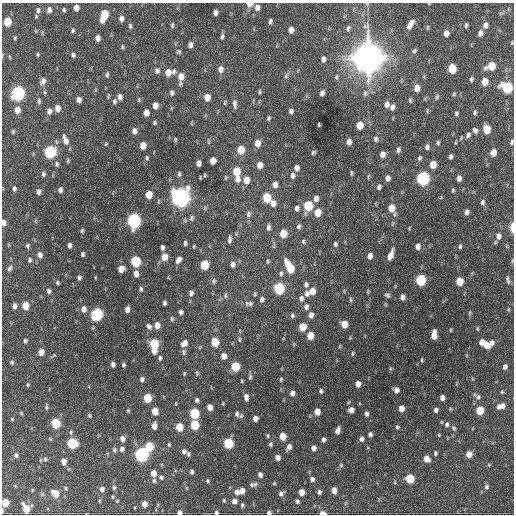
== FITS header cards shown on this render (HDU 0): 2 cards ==
NAXIS1  =                  512 / Axis length
NAXIS2  =                  512 / Axis length

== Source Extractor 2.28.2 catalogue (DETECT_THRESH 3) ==
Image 512 x 512 px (HDU 0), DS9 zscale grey, 1 PNG px = 1 image px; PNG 516 x 516 px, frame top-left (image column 1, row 512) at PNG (2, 3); no overlay
Background 1370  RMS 34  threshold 102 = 3 sigma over >= 5 px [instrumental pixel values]
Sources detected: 361; all 361 listed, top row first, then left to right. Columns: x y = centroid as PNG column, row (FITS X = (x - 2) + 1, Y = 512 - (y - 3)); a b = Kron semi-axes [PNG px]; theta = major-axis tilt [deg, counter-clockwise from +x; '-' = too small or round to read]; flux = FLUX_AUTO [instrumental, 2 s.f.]
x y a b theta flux
250 4 5 4 - 1.7e+04
76 7 5 4 - 1.6e+04
257 7 7 6 - 1.1e+04
38 10 9 6 -89 8.9e+03
49 10 7 5 87 9.4e+03
64 10 5 4 - 3.4e+03
215 12 5 4 - 9.6e+03
105 14 7 5 78 6.3e+04
121 18 6 5 - 1.1e+04
102 20 5 4 - 1.3e+04
270 21 5 3 - 5.5e+03
7 22 6 5 - 6.4e+04
410 24 9 4 59 1.7e+04
172 25 6 4 84 3.8e+03
466 25 4 3 - 3.9e+03
485 25 7 6 - 1.2e+04
130 26 7 4 -84 4.6e+03
348 28 8 6 69 5.5e+03
427 28 6 4 83 2.8e+03
73 30 5 3 - 3.9e+03
291 30 6 5 - 1.4e+04
42 33 6 3 -72 2.3e+03
446 33 5 4 - 1.3e+04
480 33 6 5 - 1.2e+04
222 36 7 4 79 5.3e+03
15 38 5 4 - 2.7e+03
98 38 5 4 - 1.1e+04
512 43 5 4 - 2.2e+03
190 45 5 4 - 9.0e+03
122 47 7 3 -90 3.0e+03
414 51 6 5 - 4.2e+03
178 52 6 5 - 4.0e+03
38 54 5 4 - 3.0e+03
73 55 5 4 - 5.0e+03
9 57 5 3 - 2.2e+03
368 57 12 11 - 3.9e+06
323 59 6 5 - 8.2e+03
491 66 8 6 31 5.3e+04
221 69 7 6 - 1.3e+04
452 69 7 5 87 6.4e+04
157 71 7 6 - 8.1e+03
173 71 7 6 - 6.8e+03
168 72 7 6 - 2.2e+04
107 74 6 4 81 4.5e+03
286 76 7 6 - 5.0e+03
181 77 9 5 85 2.4e+04
336 77 8 4 87 3.8e+03
471 79 5 4 - 4.1e+03
43 81 9 6 59 9.9e+03
485 82 6 5 - 3.0e+04
507 87 7 6 - 1.8e+05
417 88 6 5 - 2.0e+04
44 92 5 3 - 2.6e+03
259 92 5 4 - 3.2e+03
18 93 7 6 - 5.2e+05
172 93 6 4 89 5.7e+03
322 93 5 4 - 6.9e+03
353 93 3 3 - 2.4e+03
365 93 9 7 78 8.3e+03
454 94 6 4 69 2.9e+03
120 97 6 4 89 9.2e+03
207 97 6 5 - 2.4e+04
437 97 8 4 66 3.4e+03
79 100 5 4 - 1.3e+04
139 100 6 3 82 2.4e+03
410 100 5 4 - 3.3e+03
39 101 7 4 90 4.4e+03
114 101 7 5 80 5.1e+03
225 102 7 4 77 2.8e+03
235 104 11 5 -85 9.0e+03
387 104 6 5 - 9.6e+03
155 105 6 5 - 1.8e+04
392 107 7 5 76 9.2e+03
57 108 6 5 - 1.8e+04
17 110 7 5 -85 2.3e+04
49 111 7 5 -87 1.1e+04
291 111 5 4 - 6.2e+03
427 111 6 4 72 2.4e+03
475 112 5 4 - 4.0e+03
146 113 6 5 - 1.8e+04
456 113 5 4 - 3.8e+03
268 118 5 3 - 3.9e+03
154 123 4 3 - 3.5e+03
319 125 4 2 - 2.1e+03
360 125 6 5 - 3.4e+04
487 129 6 5 - 5.6e+04
475 130 7 5 -56 6.6e+03
134 131 5 4 - 1.0e+04
13 132 6 4 70 3.2e+03
468 135 8 6 72 6.4e+03
175 139 5 3 - 2.7e+03
376 139 7 5 -85 6.2e+03
65 140 10 5 -72 1.7e+04
349 142 6 4 80 1.3e+04
512 142 6 4 69 4.5e+03
257 143 7 5 88 2.0e+04
438 143 5 4 - 4.3e+03
106 144 5 3 - 2.3e+03
143 145 6 5 - 2.7e+04
427 147 6 5 - 6.6e+03
241 150 7 6 - 4.0e+04
398 150 6 4 79 5.6e+03
50 152 7 6 - 2.9e+05
313 152 4 3 - 3.4e+03
493 152 6 5 - 2.7e+04
382 154 6 5 - 1.2e+04
451 156 5 4 - 5.6e+03
147 158 5 4 - 2.9e+03
419 158 6 5 - 4.2e+03
68 161 5 4 - 2.9e+03
213 161 6 5 - 2.1e+04
198 163 5 4 - 1.2e+04
57 164 6 5 - 4.6e+03
259 165 6 5 - 2.0e+04
433 165 6 5 - 3.3e+04
297 168 6 4 84 1.0e+04
236 171 7 6 - 4.7e+04
351 173 8 3 -90 3.1e+03
43 174 6 4 88 4.9e+03
179 174 7 4 89 4.3e+03
204 175 5 2 - 2.1e+03
292 175 7 5 -86 6.9e+03
368 176 8 2 69 2.1e+03
225 178 8 3 -90 2.7e+03
387 178 6 5 - 1.1e+04
423 178 7 6 - 4.3e+05
459 178 5 4 - 1.1e+04
237 179 9 6 78 1.3e+04
246 180 7 5 -90 2.4e+04
275 184 6 5 - 1.3e+04
379 187 6 4 77 6.2e+03
14 188 6 4 89 5.3e+03
60 190 5 4 - 8.2e+03
453 190 6 4 80 3.3e+03
38 192 5 4 - 7.5e+03
149 195 6 5 - 3.7e+04
181 197 8 7 - 1.6e+06
267 198 6 5 - 8.0e+04
316 198 6 5 - 1.1e+04
482 202 7 6 - 5.8e+03
273 203 7 6 - 1.3e+04
308 206 7 5 83 1.1e+05
297 208 6 5 - 6.9e+03
392 208 8 6 -76 3.4e+04
466 212 5 4 - 7.6e+03
318 213 6 5 - 3.4e+04
248 214 9 6 83 6.7e+03
192 218 7 5 81 4.9e+03
134 221 7 6 - 6.0e+05
4 223 6 4 -87 1.2e+04
268 227 7 4 87 7.1e+03
299 227 6 5 - 5.5e+03
512 227 10 4 -90 1.8e+04
82 231 5 3 - 3.4e+03
283 233 6 5 - 4.0e+04
498 236 8 7 - 1.2e+04
229 239 8 4 82 6.3e+03
303 242 6 4 -70 3.7e+03
185 243 4 3 - 5.4e+03
335 244 5 4 - 4.7e+03
27 245 6 5 - 4.5e+03
69 245 5 4 - 7.8e+03
418 246 6 4 89 1.0e+04
460 246 6 4 89 3.6e+03
162 247 5 4 - 7.0e+03
83 254 4 3 - 4.9e+03
40 255 6 5 - 1.1e+04
390 255 10 4 69 1.9e+04
370 256 5 4 - 1.3e+04
164 257 7 5 88 2.7e+04
30 260 6 5 - 4.3e+03
179 260 7 5 61 1.3e+04
136 261 6 5 - 1.6e+05
268 261 5 3 - 2.7e+03
512 261 5 3 - 2.6e+03
232 264 7 6 - 9.6e+03
287 264 10 4 -74 1.8e+04
204 265 6 5 - 7.9e+04
10 268 8 6 56 6.1e+03
121 269 6 5 - 2.5e+04
290 269 9 6 -68 5.6e+04
281 273 7 5 87 4.8e+03
136 274 6 5 - 1.6e+04
79 277 4 4 - 5.0e+03
421 280 6 5 - 1.9e+05
508 280 12 4 -78 6.5e+03
213 281 8 5 77 4.5e+03
459 281 6 5 - 4.9e+04
57 283 5 4 - 3.4e+03
200 285 3 2 - 2.1e+03
306 285 7 5 -82 6.1e+03
279 288 7 6 - 2.0e+05
141 289 6 5 - 4.2e+03
49 291 6 4 -77 6.1e+03
312 291 6 5 - 2.2e+04
368 292 7 3 90 2.4e+03
191 293 6 5 - 7.4e+03
307 293 8 6 86 9.3e+03
255 294 5 4 - 3.0e+03
225 295 8 4 82 4.3e+03
387 295 6 5 - 4.8e+03
402 297 5 4 - 9.2e+03
262 299 5 4 - 6.4e+03
301 299 7 6 - 8.0e+03
351 299 7 3 -90 3.3e+03
164 303 4 3 - 5.4e+03
249 304 11 6 0 7.9e+03
14 306 6 5 - 9.7e+03
25 306 6 5 - 3.6e+04
306 307 7 6 - 8.2e+03
84 309 7 5 -84 1.4e+04
127 309 5 4 - 1.2e+04
508 309 6 3 -72 2.6e+03
181 312 4 4 - 6.6e+03
470 313 7 3 81 3.2e+03
97 314 7 6 - 3.0e+05
292 315 6 5 - 5.1e+03
311 315 6 5 - 1.3e+04
172 319 6 5 - 3.6e+03
344 324 6 5 - 3.4e+04
157 325 6 5 - 2.1e+04
149 326 7 5 -48 7.2e+03
302 327 6 5 - 4.0e+04
477 329 5 4 - 2.6e+03
451 330 5 2 - 1.9e+03
310 335 6 5 - 3.6e+04
434 335 8 5 87 2.7e+04
239 339 6 4 -84 3.0e+03
25 341 5 4 - 5.0e+03
215 342 6 5 - 5.5e+04
482 342 5 4 - 1.5e+04
154 343 6 5 - 1.1e+05
184 343 7 6 - 1.5e+04
491 343 8 6 68 1.0e+04
486 345 7 5 -64 2.3e+04
340 346 6 3 90 2.3e+03
154 351 6 5 - 1.9e+04
41 352 5 5 - 2.1e+04
184 352 8 6 -82 6.1e+03
352 353 6 3 82 2.5e+03
224 356 6 5 - 1.5e+04
160 358 6 4 84 4.8e+03
422 360 5 2 - 2.4e+03
12 362 6 5 - 4.9e+03
113 364 5 4 - 7.5e+03
123 365 4 4 - 4.2e+03
235 366 6 5 - 8.7e+04
505 367 5 4 - 8.3e+03
184 373 5 3 - 2.4e+03
197 373 5 4 - 2.8e+03
250 377 6 5 - 3.9e+03
142 379 5 4 - 6.9e+03
281 379 5 4 - 2.9e+03
358 384 5 4 - 1.6e+04
28 385 5 4 - 3.0e+03
396 390 5 5 - 1.2e+04
321 391 5 4 - 4.8e+03
502 392 6 4 69 2.9e+03
292 393 5 4 - 1.0e+04
246 397 6 4 -85 9.2e+03
478 397 7 6 - 6.1e+03
147 398 6 5 - 7.4e+04
442 398 5 4 - 1.0e+04
197 400 5 4 - 5.5e+03
349 402 5 3 - 2.2e+03
176 403 5 3 - 1.7e+03
223 404 5 2 - 1.6e+03
502 406 7 6 - 1.3e+04
46 407 7 3 88 3.7e+03
210 407 5 4 - 1.9e+04
499 407 5 4 - 6.2e+03
401 408 5 4 - 1.8e+04
450 409 6 3 72 2.2e+03
351 410 5 5 - 1.2e+04
436 410 4 4 - 7.1e+03
480 410 6 5 - 5.4e+04
128 411 5 4 - 2.8e+03
155 411 6 5 - 3.2e+04
317 412 5 5 - 2.5e+04
21 413 5 4 - 2.7e+03
194 413 6 5 - 1.4e+05
237 414 6 4 -83 5.0e+03
366 414 5 4 - 6.2e+03
89 415 5 4 - 3.1e+03
241 416 7 5 56 4.0e+03
255 418 5 4 - 1.3e+04
12 419 4 3 - 2.1e+03
56 423 6 5 - 1.2e+05
447 424 7 6 - 6.6e+03
195 425 6 5 - 8.7e+04
154 426 6 4 82 1.7e+04
179 427 6 5 - 5.3e+04
397 427 5 4 - 3.5e+03
454 428 7 5 -53 4.0e+03
337 431 6 4 70 1.4e+04
71 432 6 5 - 3.8e+03
370 434 4 4 - 6.0e+03
267 436 4 3 - 2.9e+03
283 436 6 5 - 3.9e+04
122 438 5 5 - 1.4e+04
323 439 5 4 - 7.7e+03
361 439 5 4 - 8.2e+03
72 443 6 6 - 1.5e+05
229 443 6 5 - 1.5e+05
270 444 5 4 - 4.1e+03
169 445 5 4 - 2.7e+03
149 446 6 5 - 8.4e+04
289 447 6 5 - 1.1e+04
313 448 5 5 - 1.1e+04
122 449 5 5 - 7.9e+03
114 450 6 5 - 5.3e+03
184 451 5 5 - 7.8e+03
435 453 5 4 - 3.9e+03
141 454 6 6 - 5.7e+05
188 454 5 4 - 4.6e+03
469 454 5 5 - 2.3e+04
16 455 6 5 - 5.1e+03
277 458 5 4 - 1.1e+04
45 459 5 4 - 3.7e+03
426 459 6 5 - 1.9e+04
64 461 5 4 - 1.7e+04
341 465 6 5 - 2.9e+03
192 472 4 3 - 5.1e+03
153 473 5 4 - 2.1e+04
260 475 5 4 - 9.7e+03
161 477 5 5 - 4.2e+03
410 478 6 5 - 7.7e+04
312 479 4 4 - 8.1e+03
154 481 5 4 - 3.5e+03
207 481 4 3 - 3.0e+03
395 482 6 3 73 2.2e+03
274 483 4 4 - 2.6e+03
255 484 7 5 -23 5.0e+03
251 485 6 6 - 4.5e+03
486 487 6 5 - 5.2e+03
65 488 5 4 - 2.7e+03
114 488 6 4 -88 3.9e+03
102 489 6 5 - 8.2e+03
32 490 4 3 - 2.0e+03
334 490 5 4 - 2.0e+04
242 491 5 5 - 1.6e+04
236 492 6 6 - 1.1e+04
301 492 5 5 - 2.4e+04
319 492 4 4 - 5.8e+03
55 493 6 5 - 4.5e+04
281 493 6 5 - 7.2e+03
112 497 5 3 - 2.2e+03
117 501 3 3 - 1.9e+03
224 501 5 4 - 2.8e+03
234 501 6 5 - 1.2e+04
297 501 5 4 - 4.5e+03
5 502 5 5 - 4.7e+04
23 503 4 3 - 3.9e+03
144 504 5 4 - 1.8e+04
242 505 5 4 - 4.5e+03
26 509 6 5 - 3.9e+04
2 511 5 2 - 2.7e+03
179 512 4 4 - 9.8e+03
269 512 4 4 - 6.7e+03
216 513 4 4 - 4.6e+03
323 513 5 3 - 1.8e+04
At the frame edge (FLAGS 8, measured only in part): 13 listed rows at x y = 250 4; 512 43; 9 57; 512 142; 4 223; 512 227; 512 261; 5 502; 2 511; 179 512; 269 512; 216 513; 323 513